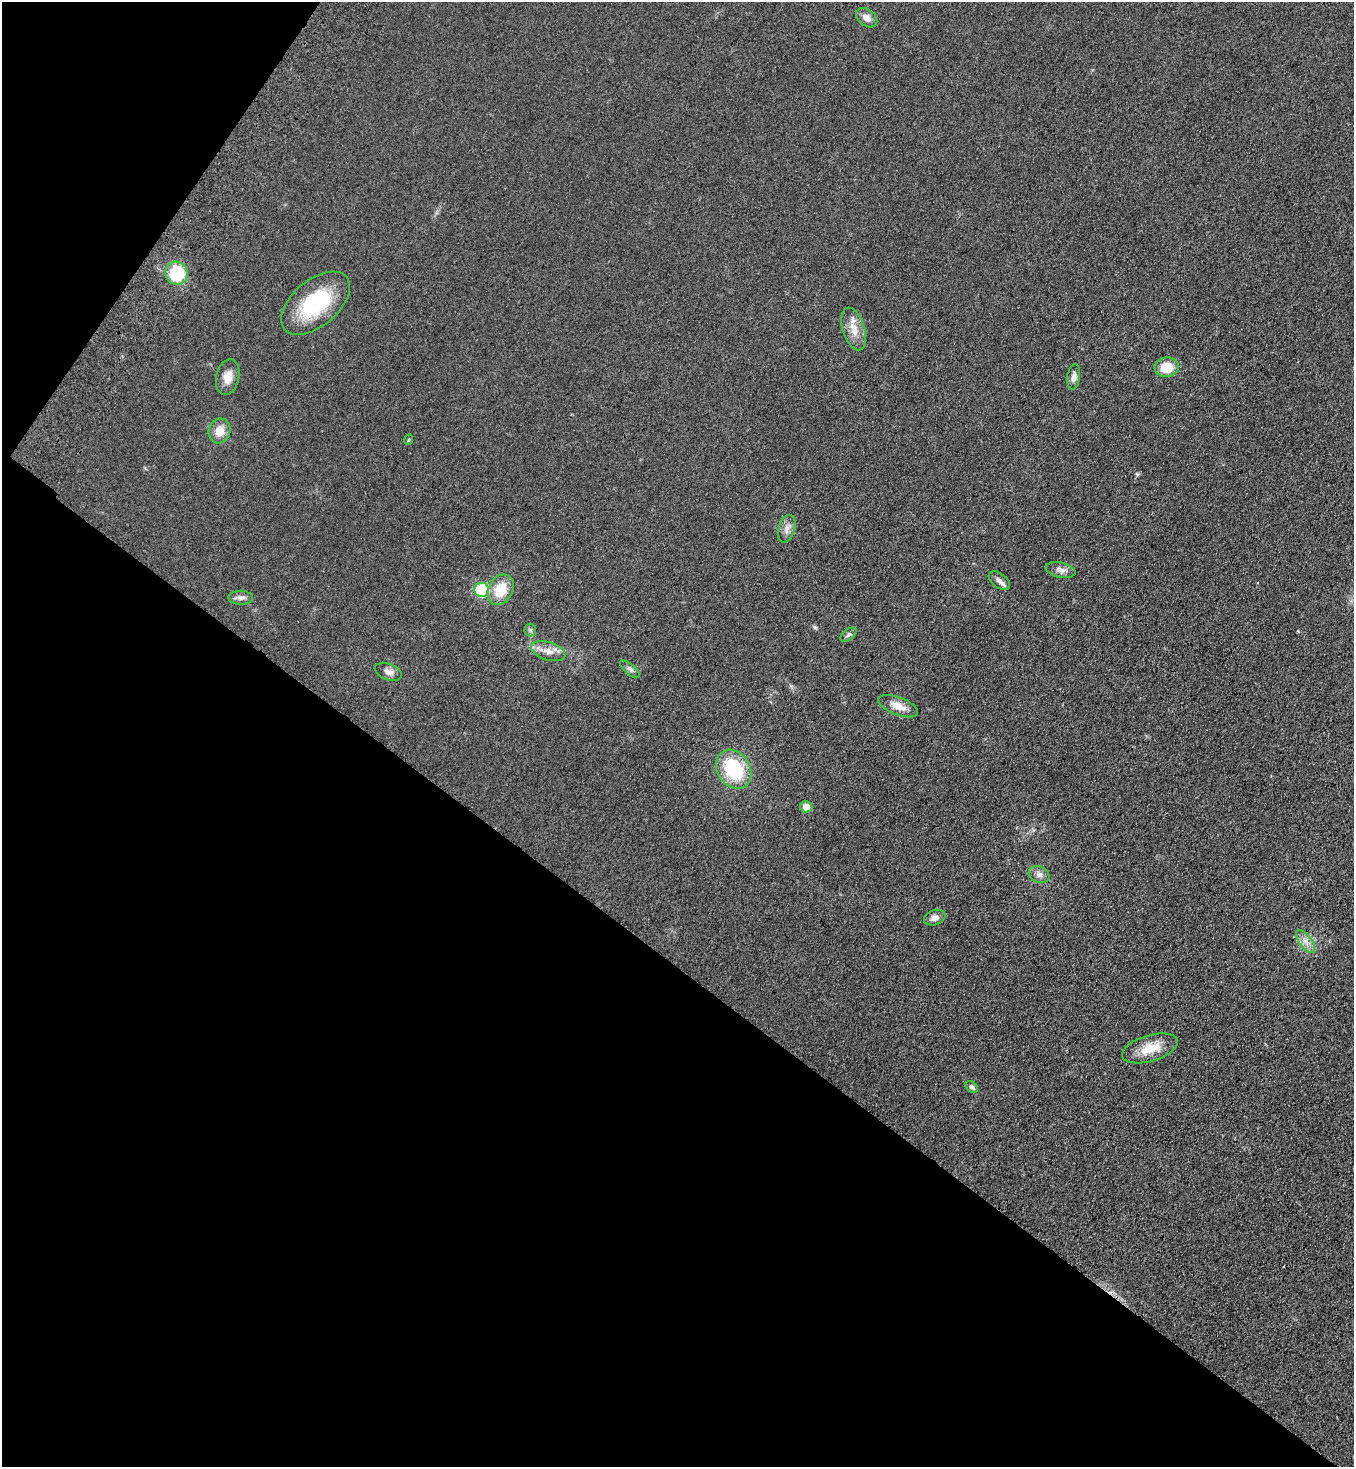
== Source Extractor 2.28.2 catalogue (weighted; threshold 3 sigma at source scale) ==
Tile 9 of 4 x 4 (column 1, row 3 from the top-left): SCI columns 256-1607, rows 1542-3006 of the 6057 x 6013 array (HDU 1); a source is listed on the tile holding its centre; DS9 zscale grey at full resolution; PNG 1356 x 1469 px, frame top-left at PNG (2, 2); each listed source drawn as its Kron ellipse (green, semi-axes under 4 px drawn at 4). Shown black and unused: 38% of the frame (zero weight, under 3 of 4 exposures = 6% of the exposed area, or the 3 px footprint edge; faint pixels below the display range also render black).
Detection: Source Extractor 2.28.2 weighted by HDU 2 'WHT'; one run over the whole footprint, this tile lists its part. Background 0.0553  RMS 0.0075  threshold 0.0337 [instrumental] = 3 sigma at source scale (4.5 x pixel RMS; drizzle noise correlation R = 1.50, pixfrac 1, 0.05/0.05 arcsec/px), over >= 5 px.
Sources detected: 28; all 28 listed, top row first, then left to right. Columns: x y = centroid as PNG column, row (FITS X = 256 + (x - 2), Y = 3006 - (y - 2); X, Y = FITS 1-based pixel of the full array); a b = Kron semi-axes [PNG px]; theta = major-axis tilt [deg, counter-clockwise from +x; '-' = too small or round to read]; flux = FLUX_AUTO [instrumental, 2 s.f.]
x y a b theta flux
867 18 12 8 -37 6.1
177 273 11 11 - 38
315 303 41 23 40 60
854 329 22 11 -72 10
1167 367 12 10 7 17
228 377 18 11 77 9.2
1074 377 13 6 82 3.7
219 431 12 10 71 9.8
408 440 5 3 - 0.78
787 529 14 8 74 5.2
1060 570 15 7 -11 4.3
999 581 12 7 -37 3.7
482 590 7 7 - 54
501 590 16 12 60 19
241 598 12 7 -1 3.5
530 630 6 6 - 1.6
848 635 9 5 38 1.9
548 651 18 9 -17 7.4
630 669 12 5 -40 2.5
388 672 14 8 -21 4.5
898 706 21 9 -21 8.6
734 769 21 16 -56 48
806 807 6 5 - 9.2
1039 875 10 8 -20 3.9
935 918 11 7 20 3.9
1306 942 13 6 -53 5.2
1150 1048 29 13 17 17
972 1087 7 5 -41 2.2